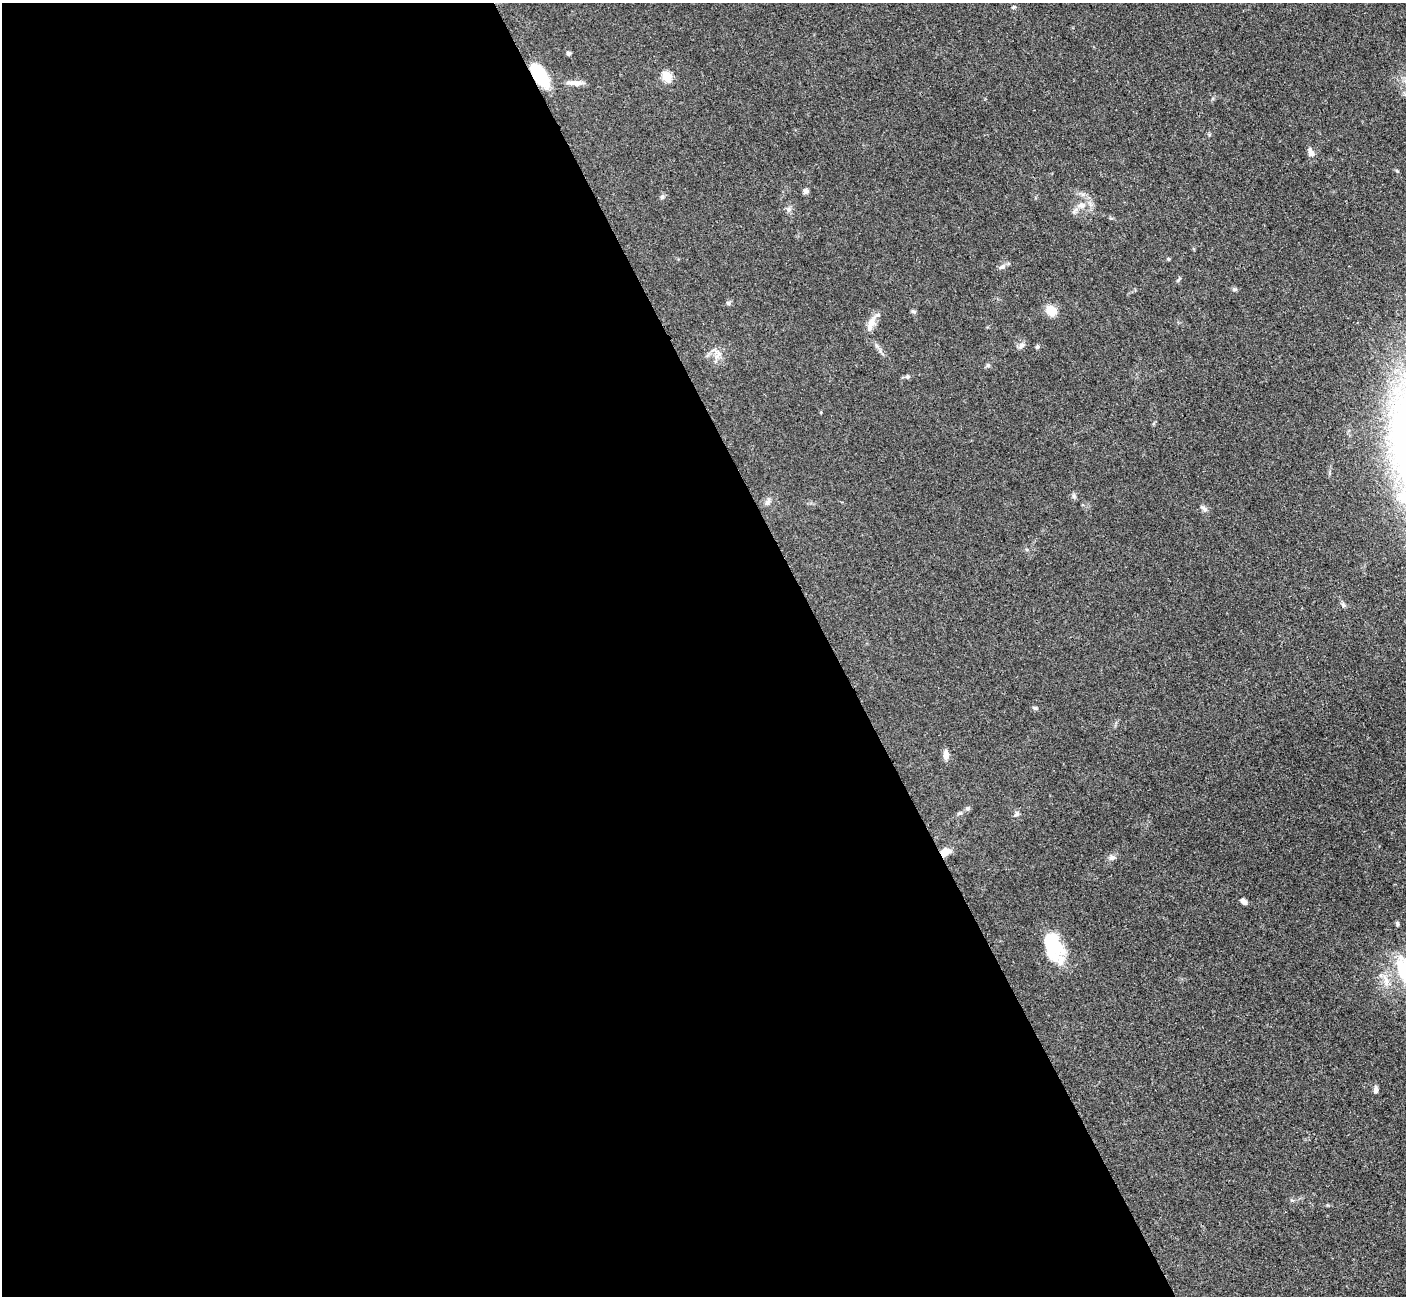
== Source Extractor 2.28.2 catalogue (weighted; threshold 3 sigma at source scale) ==
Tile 9 of 4 x 4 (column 1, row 3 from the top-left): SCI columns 17-1420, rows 1592-2885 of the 5647 x 5638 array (HDU 1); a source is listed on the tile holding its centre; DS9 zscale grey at full resolution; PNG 1408 x 1298 px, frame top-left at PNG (2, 3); no overlay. Shown black and unused: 59% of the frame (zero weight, under 3 of 4 exposures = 2% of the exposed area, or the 3 px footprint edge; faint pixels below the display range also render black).
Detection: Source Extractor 2.28.2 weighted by HDU 2 'WHT'; one run over the whole footprint, this tile lists its part. Background 0.0828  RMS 0.0058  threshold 0.0259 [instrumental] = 3 sigma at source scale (4.5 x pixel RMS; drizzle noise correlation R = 1.50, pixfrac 1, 0.05/0.05 arcsec/px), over >= 5 px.
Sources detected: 40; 1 inside a brighter object's white glare — not listed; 1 inside a brighter listed object's ellipse — not listed separately; the other 38 listed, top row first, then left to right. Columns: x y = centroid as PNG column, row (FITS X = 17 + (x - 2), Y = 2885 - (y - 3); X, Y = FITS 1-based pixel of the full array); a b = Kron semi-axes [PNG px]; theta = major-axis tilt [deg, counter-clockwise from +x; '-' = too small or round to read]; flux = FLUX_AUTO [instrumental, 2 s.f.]
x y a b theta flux
1014 7 6 5 - 0.82
569 53 6 5 - 1.2
540 75 23 10 -57 35
667 76 5 5 - 32
574 83 22 6 -4 4.3
1311 152 12 7 -64 2.8
1397 171 6 3 -19 0.67
806 191 7 6 - 1.6
662 197 6 5 - 0.99
1081 205 11 8 4 3.7
788 209 7 7 - 1.8
1168 259 5 4 - 0.67
1002 267 10 6 32 2.2
1179 279 9 3 54 0.94
1234 289 7 4 -5 1
728 303 6 5 - 1.1
1051 310 10 9 - 9.8
914 312 7 5 -8 0.91
871 324 23 8 72 5.8
1021 345 9 6 50 2.1
1037 347 5 4 - 1.1
718 355 17 8 70 4.2
988 365 6 5 - 1
907 377 6 6 - 1.2
1074 496 6 6 - 1.1
768 502 10 6 45 1.8
1204 508 10 5 -34 1.6
1035 708 7 5 -17 1.1
946 755 10 7 89 3.5
968 809 6 6 - 1.2
1016 814 7 6 - 1.4
946 852 13 8 25 4.6
1111 858 8 7 - 1.9
1243 901 8 5 -39 2.5
1397 924 7 4 82 1
1052 944 31 20 -60 24
1386 980 20 7 -76 5.2
1376 1090 9 5 85 2
Overlapping masked pixels (flux is a lower limit): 2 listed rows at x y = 540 75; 946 852
Unlisted compact peaks at least as high as the median listed source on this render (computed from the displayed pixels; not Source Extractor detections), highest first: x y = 1343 605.